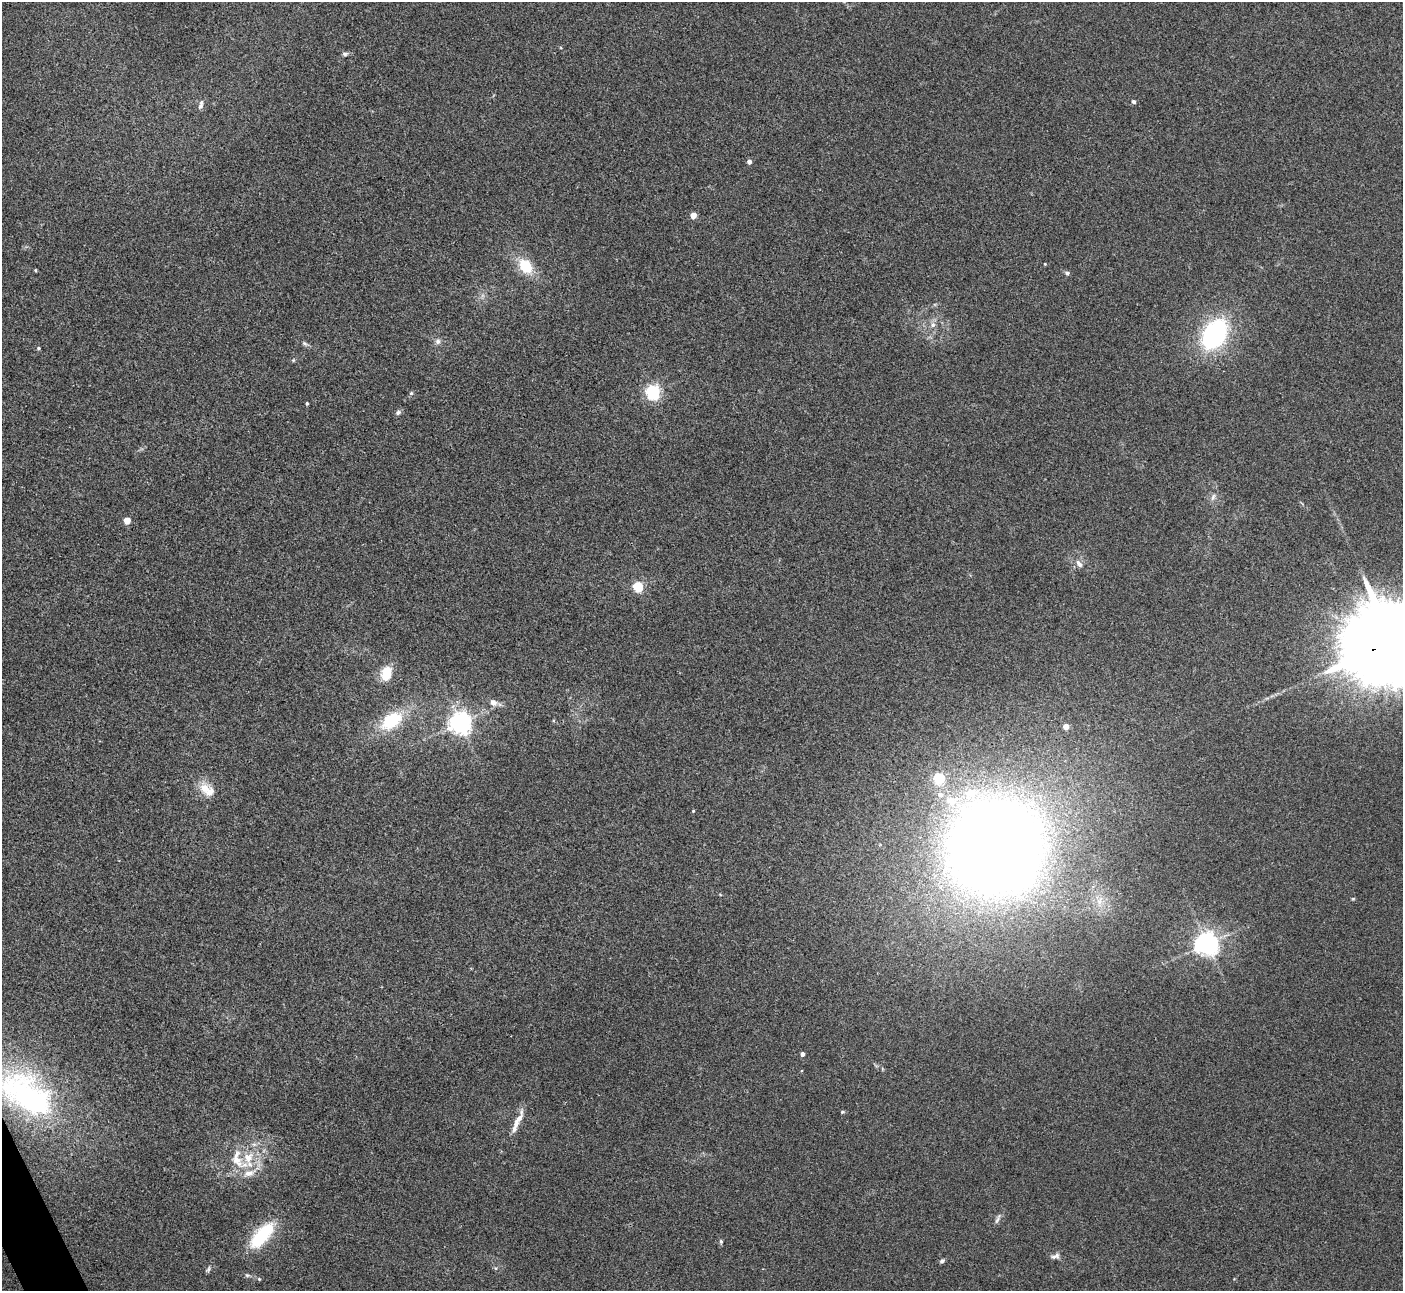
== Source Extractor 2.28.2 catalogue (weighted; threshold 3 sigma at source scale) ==
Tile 7 of 4 x 4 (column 3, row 2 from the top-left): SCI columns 2802-4202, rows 2729-4017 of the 5603 x 5591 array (HDU 1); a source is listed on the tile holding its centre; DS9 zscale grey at full resolution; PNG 1405 x 1293 px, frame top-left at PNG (2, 2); no overlay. Shown black and unused: <1% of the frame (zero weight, under 3 of 4 exposures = <1% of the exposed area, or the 3 px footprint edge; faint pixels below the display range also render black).
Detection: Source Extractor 2.28.2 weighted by HDU 2 'WHT'; one run over the whole footprint, this tile lists its part. Background 0.106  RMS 0.0063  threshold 0.0281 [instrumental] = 3 sigma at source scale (4.5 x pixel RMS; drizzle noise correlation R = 1.50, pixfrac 1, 0.05/0.05 arcsec/px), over >= 5 px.
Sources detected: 54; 6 inside a brighter listed object's ellipse — not listed separately; the other 48 listed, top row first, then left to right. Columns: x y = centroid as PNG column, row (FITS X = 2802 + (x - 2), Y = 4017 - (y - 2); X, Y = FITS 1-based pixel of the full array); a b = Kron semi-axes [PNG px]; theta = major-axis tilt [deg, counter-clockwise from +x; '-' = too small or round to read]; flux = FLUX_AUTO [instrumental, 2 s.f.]
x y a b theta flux
345 54 8 5 0 1.4
1133 102 5 4 - 1.7
201 105 13 6 76 2.2
749 161 4 4 - 2.7
693 215 4 4 - 8.1
1045 264 4 3 - 0.5
525 266 19 13 -50 17
35 270 4 3 - 0.68
1067 273 6 5 - 1.4
933 325 8 7 - 2.5
1214 334 24 16 57 100
438 341 8 7 - 2.3
305 343 8 4 -20 1.3
38 348 4 4 - 0.86
293 360 5 5 - 0.75
653 392 6 6 - 160
411 393 6 5 - 0.95
307 403 4 3 - 0.79
398 412 8 6 29 1.6
1213 497 11 5 71 2.2
127 520 5 4 - 11
1079 564 12 7 -50 3.1
638 586 5 5 - 43
1392 642 30 20 18 16000
386 673 16 10 74 15
493 702 9 7 -37 3.6
391 721 30 18 35 28
460 723 7 7 - 500
1066 727 6 5 - 4.5
939 778 5 5 - 52
204 788 15 12 -47 9.3
940 795 7 6 - 3.3
693 811 3 3 - 0.52
995 847 70 69 - 1200
1353 899 5 3 - 0.6
1207 944 8 7 - 570
802 1054 4 4 - 3
27 1094 83 43 -34 130
842 1112 5 4 - 0.92
519 1119 26 7 66 7.1
248 1158 16 14 82 14
997 1219 16 4 67 2
262 1235 35 14 48 34
721 1241 6 4 -70 0.95
1055 1256 13 7 18 2.6
942 1261 7 5 27 1.2
208 1269 9 4 71 1.3
259 1279 5 3 - 0.64
Overlapping masked pixels (flux is a lower limit): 1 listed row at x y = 1392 642
Isophote crosses this tile's border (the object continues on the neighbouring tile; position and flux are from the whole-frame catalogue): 2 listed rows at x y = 1392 642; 27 1094